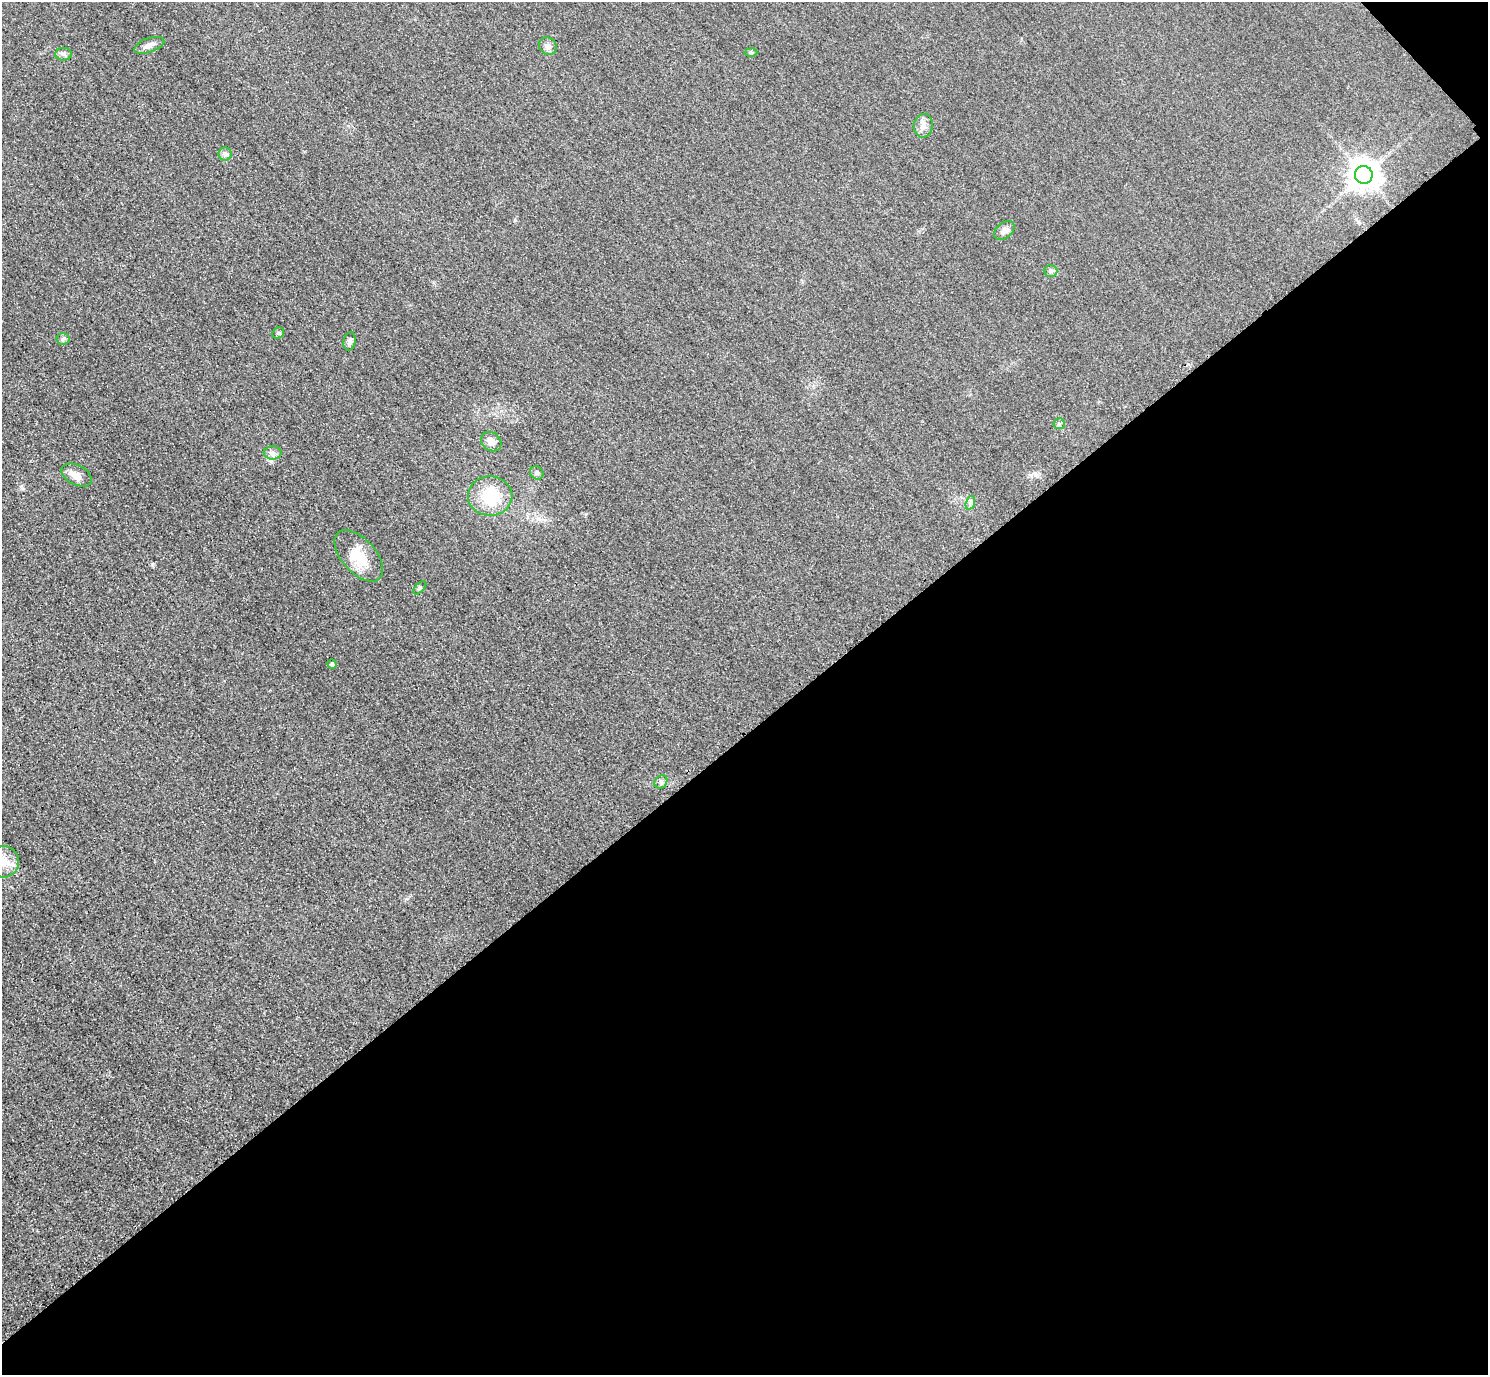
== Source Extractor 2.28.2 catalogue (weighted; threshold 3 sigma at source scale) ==
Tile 12 of 4 x 4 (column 4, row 3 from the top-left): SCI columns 4490-5975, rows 1558-2930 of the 6005 x 6003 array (HDU 1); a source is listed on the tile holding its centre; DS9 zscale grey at full resolution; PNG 1490 x 1377 px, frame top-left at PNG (2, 2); each listed source drawn as its Kron ellipse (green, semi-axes under 4 px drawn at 4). Shown black and unused: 47% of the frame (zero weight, under 3 of 4 exposures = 3% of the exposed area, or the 3 px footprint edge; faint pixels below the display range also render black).
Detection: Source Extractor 2.28.2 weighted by HDU 2 'WHT'; one run over the whole footprint, this tile lists its part. Background 0.0513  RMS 0.016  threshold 0.0718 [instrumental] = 3 sigma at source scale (4.5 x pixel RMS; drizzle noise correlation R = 1.50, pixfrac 1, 0.05/0.05 arcsec/px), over >= 5 px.
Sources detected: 24; all 24 listed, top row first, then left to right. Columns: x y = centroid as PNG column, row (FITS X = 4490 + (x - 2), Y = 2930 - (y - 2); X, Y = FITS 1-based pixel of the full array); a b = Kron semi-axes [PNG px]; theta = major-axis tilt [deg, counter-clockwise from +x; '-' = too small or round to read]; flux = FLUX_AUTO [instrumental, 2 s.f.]
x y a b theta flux
149 45 15 7 19 9.5
548 46 9 8 - 7.1
751 52 6 4 -2 2.2
63 54 8 6 -1 4.9
923 126 12 9 78 9.8
225 154 6 6 - 4.2
1364 175 9 8 - 2400
1004 231 12 7 39 8.8
1051 271 7 6 - 3.7
278 333 6 5 - 2.7
63 339 6 6 - 3.4
350 341 9 6 79 5
1059 424 6 5 - 2.6
491 442 11 9 -39 9
273 453 9 6 0 5.5
537 473 7 6 - 3.9
77 475 16 10 -27 15
490 496 22 19 -2 60
970 503 7 4 72 3.5
359 556 31 17 -48 40
420 588 8 3 45 2.1
332 664 4 4 - 4.3
661 782 7 6 - 4
4 862 16 15 - 22
Isophote crosses this tile's border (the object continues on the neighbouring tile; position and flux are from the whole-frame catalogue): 1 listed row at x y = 4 862
Unlisted compact peaks at least as high as the median listed source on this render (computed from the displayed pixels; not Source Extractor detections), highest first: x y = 152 564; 515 220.